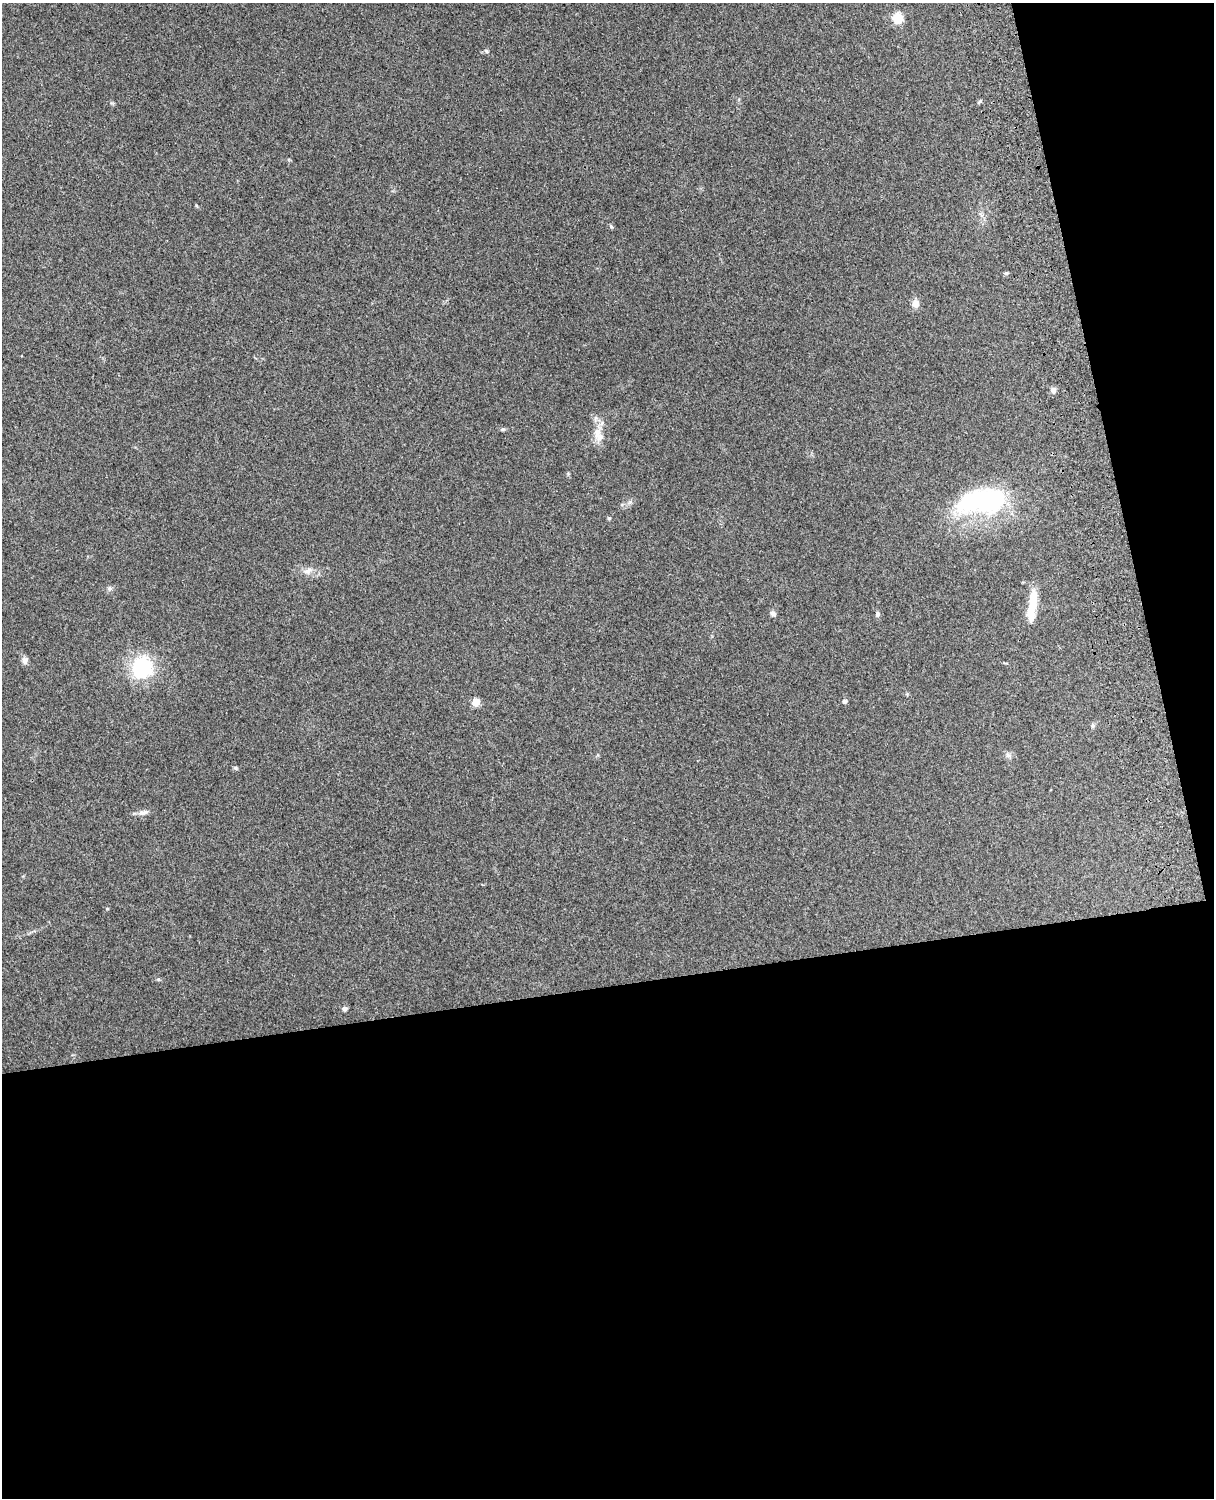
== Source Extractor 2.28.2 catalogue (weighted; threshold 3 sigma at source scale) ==
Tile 12 of 4 x 3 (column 4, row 3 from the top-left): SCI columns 3757-4968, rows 164-1659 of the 5089 x 4928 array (HDU 1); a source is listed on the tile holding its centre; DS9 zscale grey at full resolution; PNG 1216 x 1500 px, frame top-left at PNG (2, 3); no overlay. Shown black and unused: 39% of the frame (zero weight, under 3 of 4 exposures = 6% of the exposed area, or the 3 px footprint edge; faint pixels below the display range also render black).
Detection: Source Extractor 2.28.2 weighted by HDU 2 'WHT'; one run over the whole footprint, this tile lists its part. Background 0.285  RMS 0.0092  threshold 0.0415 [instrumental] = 3 sigma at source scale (4.5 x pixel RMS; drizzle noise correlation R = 1.50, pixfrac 1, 0.05/0.05 arcsec/px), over >= 5 px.
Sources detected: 25; all 25 listed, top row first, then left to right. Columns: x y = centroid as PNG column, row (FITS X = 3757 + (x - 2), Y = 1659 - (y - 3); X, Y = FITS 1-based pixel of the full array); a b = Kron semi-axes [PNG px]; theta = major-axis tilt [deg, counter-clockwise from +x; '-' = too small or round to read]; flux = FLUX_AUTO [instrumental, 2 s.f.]
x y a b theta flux
898 18 6 5 - 50
486 51 6 5 - 2.1
611 226 5 4 - 1.2
1006 273 6 4 -41 1.1
915 303 10 8 88 6
1053 390 8 7 - 3.3
503 429 5 5 - 1.2
599 436 17 9 -53 9.3
983 501 62 29 8 120
609 518 5 4 - 1.1
308 571 13 8 24 5.2
109 588 6 5 - 1.9
1032 606 36 9 82 22
773 613 7 6 - 2.9
877 614 8 5 84 1.9
25 660 8 8 - 3.4
142 668 24 23 - 55
845 701 5 4 - 2.6
476 702 5 5 - 19
1093 725 7 5 -89 1.7
1008 755 6 6 - 2.4
235 768 6 5 - 1.3
143 813 15 6 15 4.4
107 908 5 3 - 0.77
345 1009 6 6 - 2.3
Unlisted compact peaks at least as high as the median listed source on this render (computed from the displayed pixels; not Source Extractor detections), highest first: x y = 158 979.